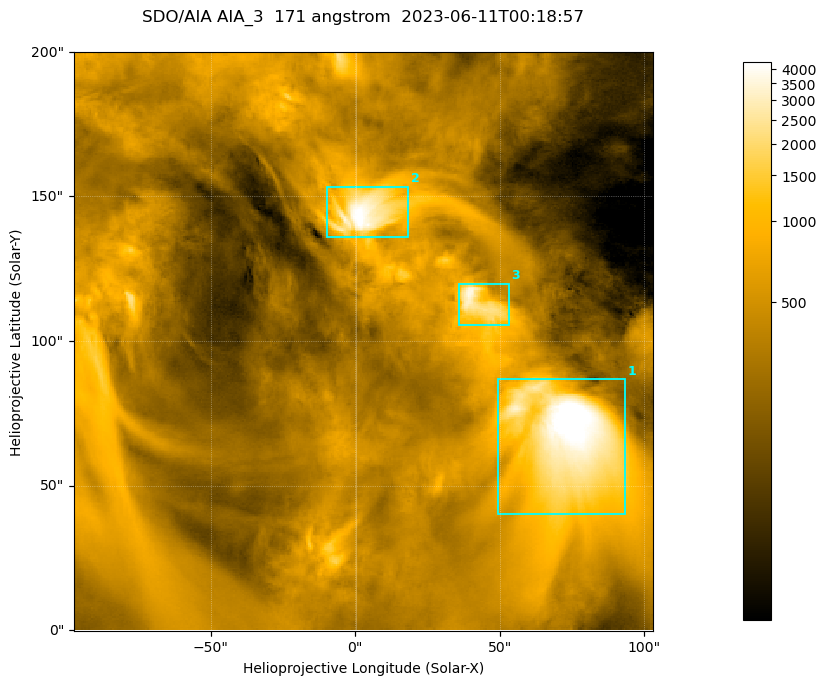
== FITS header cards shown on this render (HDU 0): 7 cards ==
TELESCOP= 'SDO/AIA '
INSTRUME= 'AIA_3   '
WAVELNTH=                  171
WAVEUNIT= 'angstrom'
DATE-OBS= '2023-06-11T00:18:57.351'
CTYPE1  = 'HPLN-TAN'
CTYPE2  = 'HPLT-TAN'

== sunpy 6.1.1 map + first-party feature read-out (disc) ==
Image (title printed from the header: SDO/AIA AIA_3  171 angstrom  2023-06-11T00:18:57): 334 x 334 px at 0.599 arcsec/px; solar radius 945 arcsec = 1577 px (partial field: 1.4% of the solar disc is inside the frame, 100% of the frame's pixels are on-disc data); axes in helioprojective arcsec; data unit not stated in the header (colour bar unlabelled)
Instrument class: DISC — disc imager (sunpy class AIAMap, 171 A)
Bright regions (active regions / flare kernels): reference = the on-disc median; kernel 3 px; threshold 5 sigma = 1077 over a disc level ~356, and >= 1.15x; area >= 111 px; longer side >= 4 px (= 2.4 arcsec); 3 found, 3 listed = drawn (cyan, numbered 1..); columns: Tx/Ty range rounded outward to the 2 arcsec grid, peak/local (2 s.f.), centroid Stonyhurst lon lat
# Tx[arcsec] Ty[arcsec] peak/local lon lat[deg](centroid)
1 48..94 40..88 15 +4 +4
2 -10..20 136..154 13 +0 +9
3 36..54 104..120 10 +3 +7